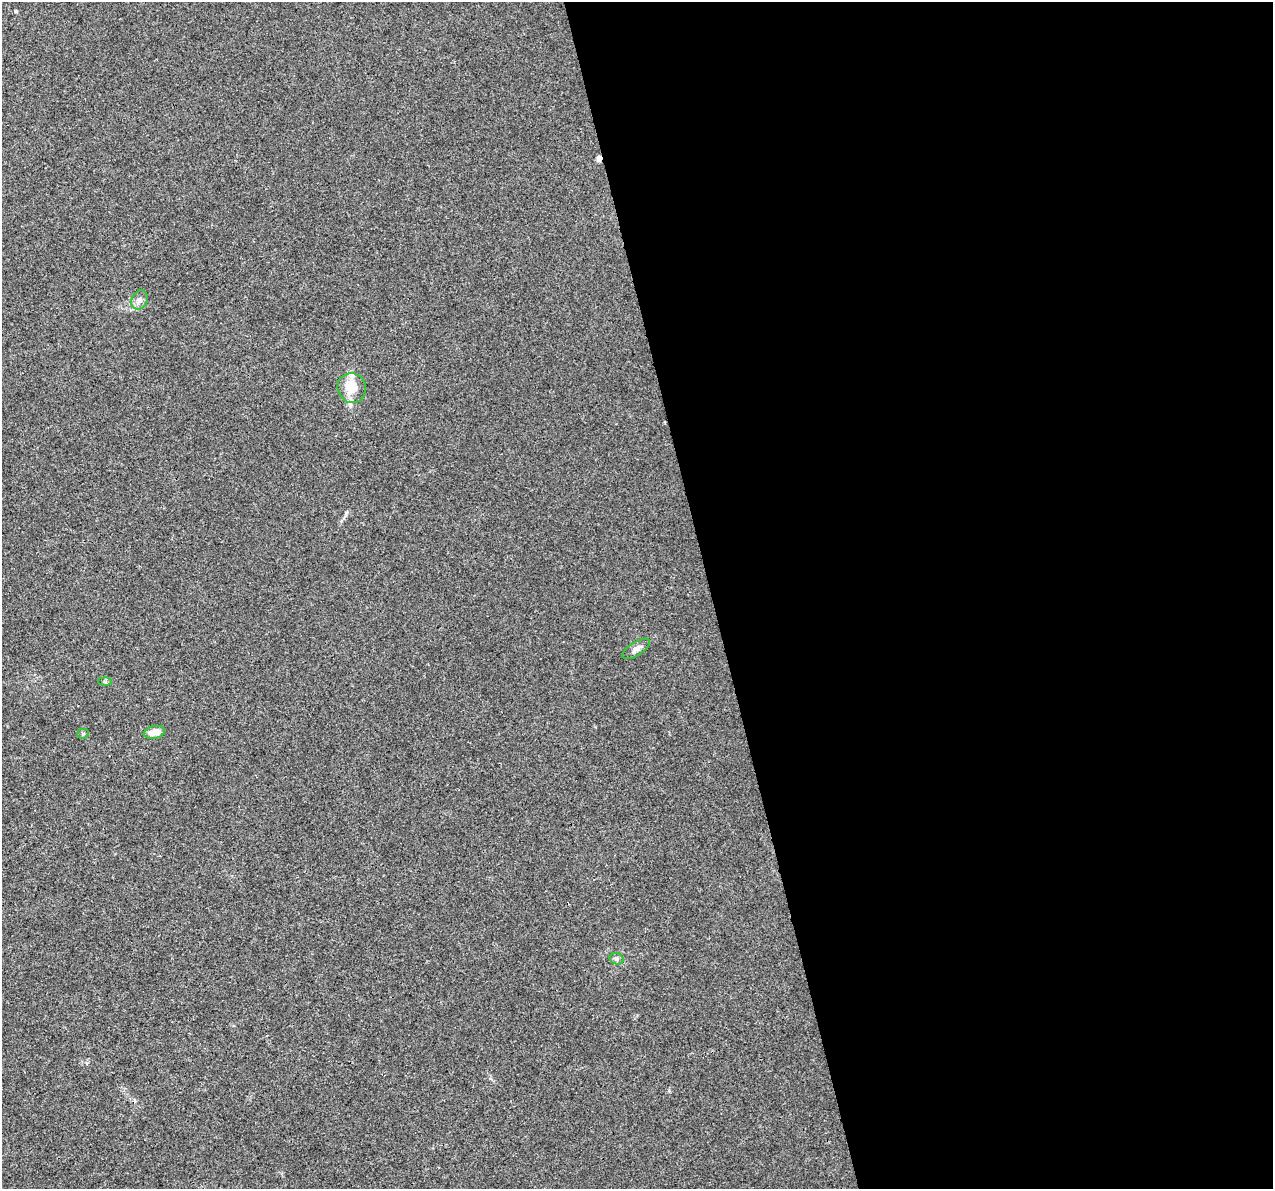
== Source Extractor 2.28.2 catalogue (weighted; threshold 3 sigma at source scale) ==
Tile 8 of 4 x 4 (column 4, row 2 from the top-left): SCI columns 3815-5085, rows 2462-3648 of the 5085 x 4877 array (HDU 1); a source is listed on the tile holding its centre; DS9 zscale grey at full resolution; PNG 1275 x 1191 px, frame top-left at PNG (2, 2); each listed source drawn as its Kron ellipse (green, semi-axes under 4 px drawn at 4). Shown black and unused: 44% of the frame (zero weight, under 3 of 4 exposures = <1% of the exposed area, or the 3 px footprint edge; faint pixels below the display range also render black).
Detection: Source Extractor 2.28.2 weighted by HDU 2 'WHT'; one run over the whole footprint, this tile lists its part. Background 0.00463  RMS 0.0025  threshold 0.0112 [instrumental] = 3 sigma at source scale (4.5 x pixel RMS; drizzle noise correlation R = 1.50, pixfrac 1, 0.0396/0.0396 arcsec/px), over >= 5 px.
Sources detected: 9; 1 cosmic-ray / hot-pixel residue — neither listed nor drawn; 1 inside a brighter listed object's ellipse — not listed separately; the other 7 listed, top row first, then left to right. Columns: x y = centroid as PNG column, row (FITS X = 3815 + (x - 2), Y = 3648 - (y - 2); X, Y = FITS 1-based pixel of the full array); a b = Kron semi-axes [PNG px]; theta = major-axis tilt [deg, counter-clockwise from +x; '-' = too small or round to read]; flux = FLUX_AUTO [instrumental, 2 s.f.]
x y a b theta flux
140 300 10 7 66 1.2
352 388 15 14 - 4.8
636 649 16 7 32 1.4
105 682 7 4 -1 0.34
154 732 11 6 10 2.3
83 734 5 5 - 0.33
617 959 7 5 -17 0.58